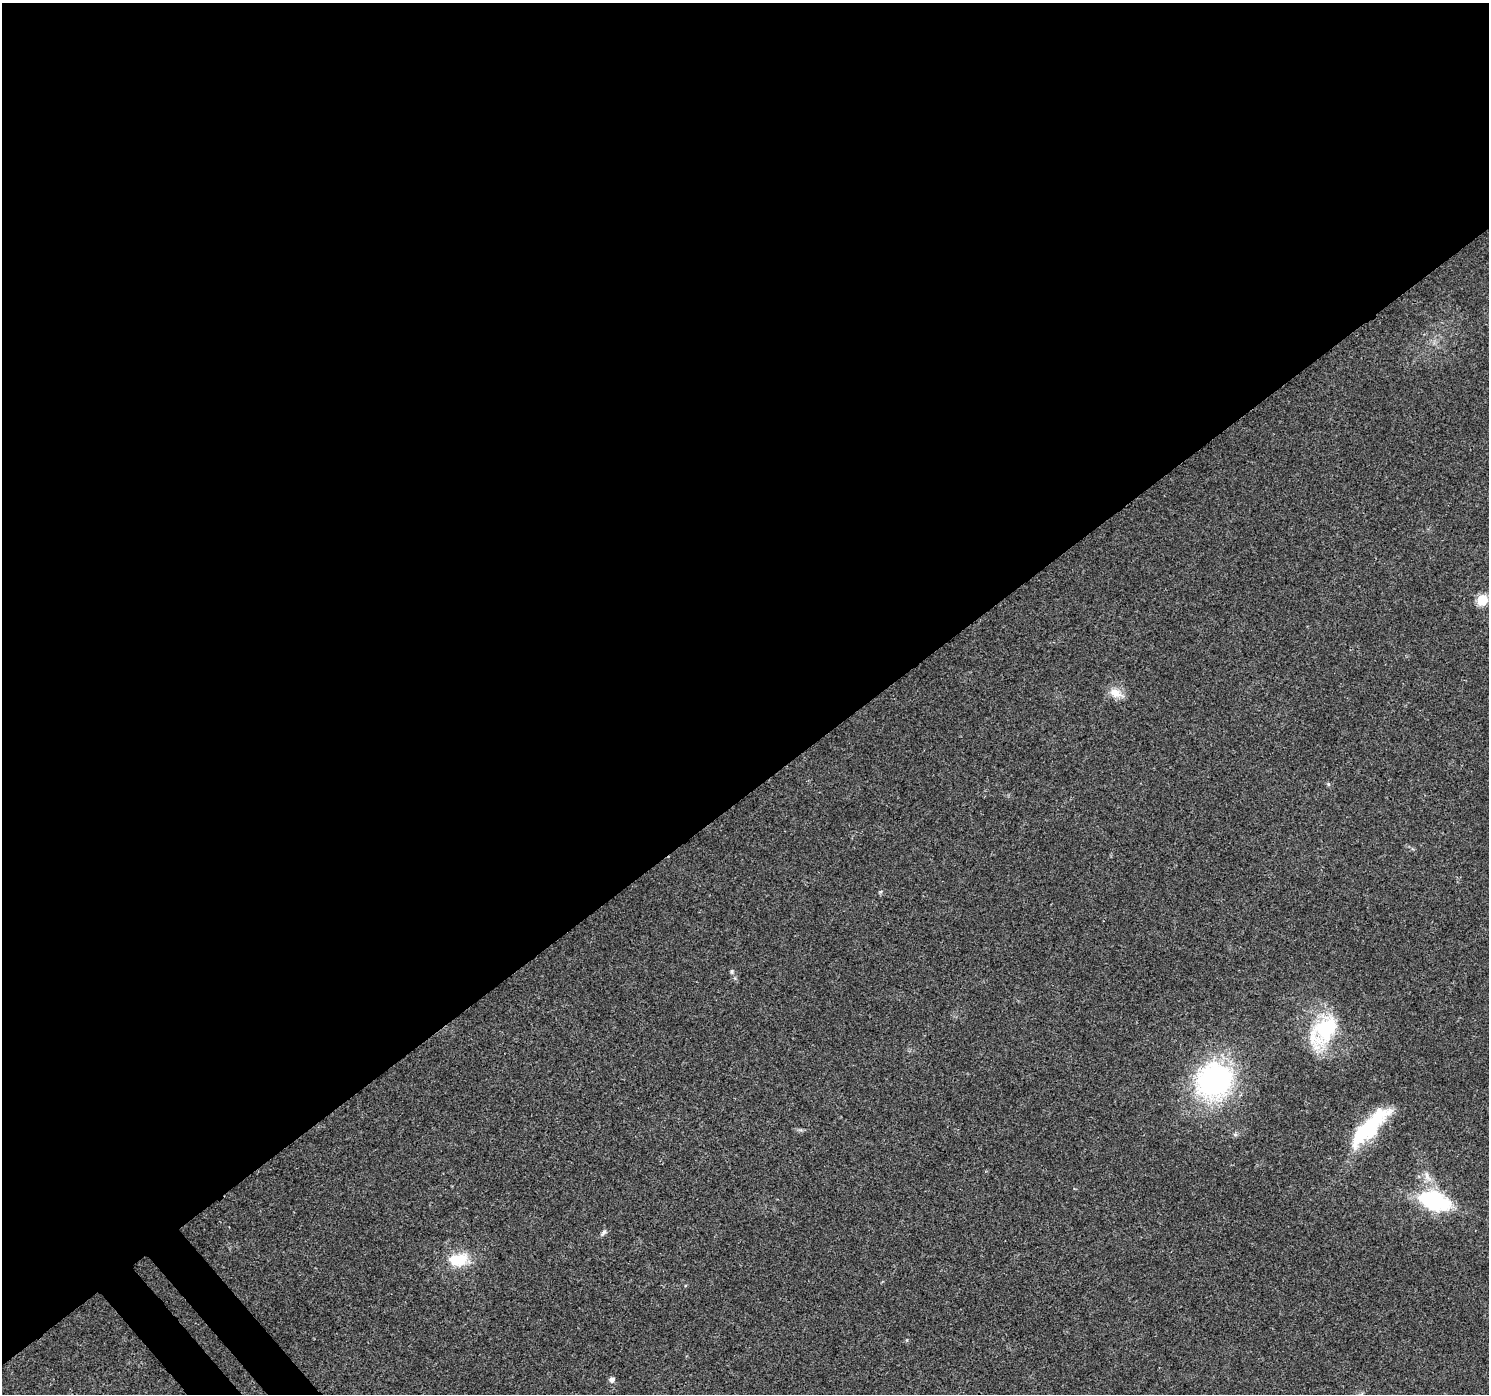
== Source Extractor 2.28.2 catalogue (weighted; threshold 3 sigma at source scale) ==
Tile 2 of 4 x 4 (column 2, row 1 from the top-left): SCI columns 1540-3026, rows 4417-5808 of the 6045 x 5985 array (HDU 1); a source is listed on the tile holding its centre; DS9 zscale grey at full resolution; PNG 1491 x 1396 px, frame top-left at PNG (2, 3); no overlay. Shown black and unused: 58% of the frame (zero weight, under 3 of 4 exposures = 5% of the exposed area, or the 3 px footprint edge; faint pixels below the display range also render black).
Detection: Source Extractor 2.28.2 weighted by HDU 2 'WHT'; one run over the whole footprint, this tile lists its part. Background 0.0257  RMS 0.003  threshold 0.0135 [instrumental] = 3 sigma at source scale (4.5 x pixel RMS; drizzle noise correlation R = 1.50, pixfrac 1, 0.0396/0.0396 arcsec/px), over >= 5 px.
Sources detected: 14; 1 inside a brighter object's white glare — not listed; the other 13 listed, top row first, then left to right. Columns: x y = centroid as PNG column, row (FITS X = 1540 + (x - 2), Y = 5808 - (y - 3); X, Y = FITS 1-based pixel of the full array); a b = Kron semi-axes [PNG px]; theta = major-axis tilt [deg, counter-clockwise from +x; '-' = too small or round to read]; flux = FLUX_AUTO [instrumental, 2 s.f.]
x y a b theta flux
1482 600 6 6 - 21
1115 693 19 11 -27 3.6
1328 784 6 3 -71 0.38
880 892 5 3 - 0.33
732 971 6 4 -83 0.46
1323 1029 50 26 69 22
1214 1080 43 39 40 53
1369 1127 56 16 45 25
1427 1176 17 6 -58 2.4
1433 1201 21 12 -18 39
603 1233 12 5 55 0.81
458 1259 27 17 5 9.2
612 1379 6 5 - 1.2